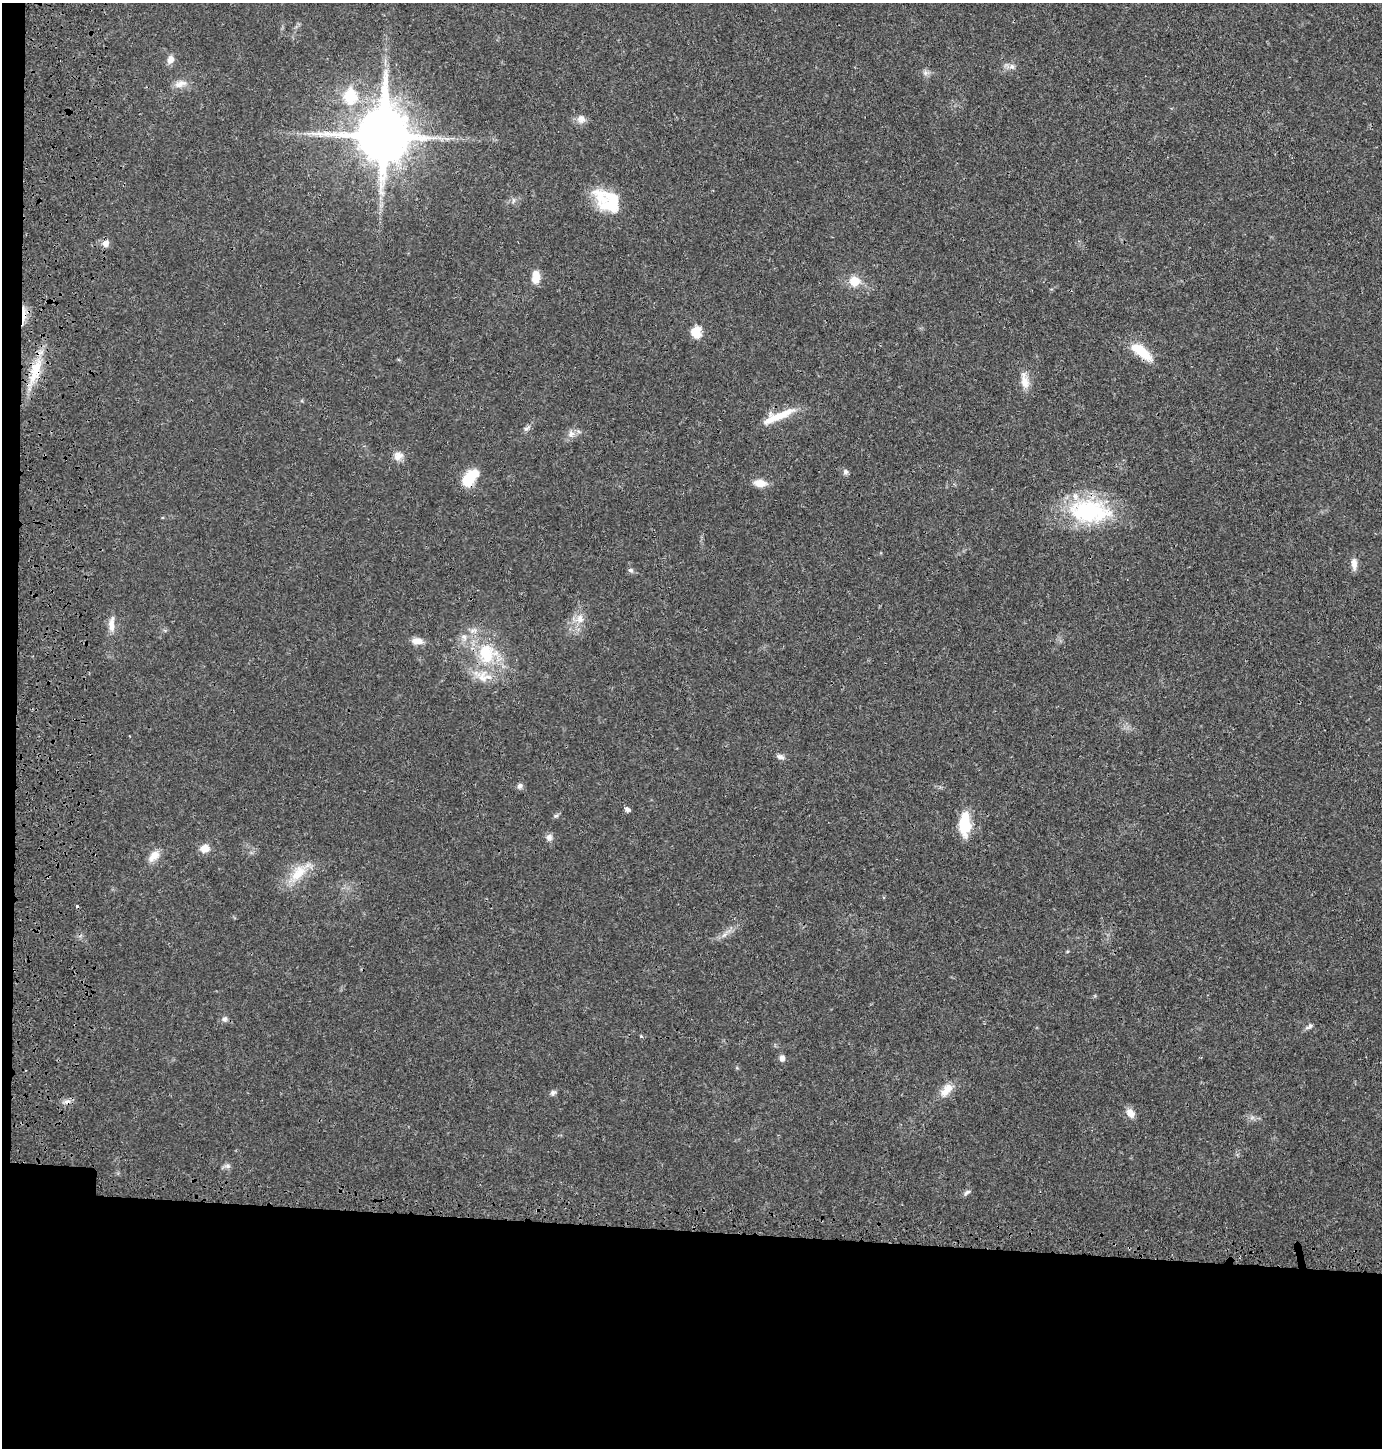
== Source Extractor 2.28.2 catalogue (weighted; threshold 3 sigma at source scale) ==
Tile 7 of 3 x 3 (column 1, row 3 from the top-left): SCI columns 189-1568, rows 75-1520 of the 4555 x 4451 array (HDU 1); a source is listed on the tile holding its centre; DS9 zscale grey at full resolution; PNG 1384 x 1450 px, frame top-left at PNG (2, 3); no overlay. Shown black and unused: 16% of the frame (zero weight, under 3 of 4 exposures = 7% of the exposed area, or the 3 px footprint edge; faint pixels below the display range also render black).
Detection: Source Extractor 2.28.2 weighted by HDU 2 'WHT'; one run over the whole footprint, this tile lists its part. Background 0.0264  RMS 0.0028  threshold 0.0127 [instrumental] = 3 sigma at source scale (4.5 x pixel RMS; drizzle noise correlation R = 1.50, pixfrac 1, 0.05/0.05 arcsec/px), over >= 5 px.
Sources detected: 57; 1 inside a brighter object's white glare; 2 cosmic-ray / hot-pixel residue — not listed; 3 inside a brighter listed object's ellipse — not listed separately; the other 51 listed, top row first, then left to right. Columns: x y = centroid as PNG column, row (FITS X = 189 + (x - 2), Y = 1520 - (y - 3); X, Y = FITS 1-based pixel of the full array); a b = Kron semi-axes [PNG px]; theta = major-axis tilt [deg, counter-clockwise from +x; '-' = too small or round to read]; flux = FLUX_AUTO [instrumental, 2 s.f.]
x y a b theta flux
170 59 9 7 74 2
1012 66 8 7 - 1.1
925 73 7 6 - 0.83
180 84 19 8 17 2.1
350 96 8 7 - 19
581 119 11 11 - 1.8
382 136 18 15 87 1600
513 200 7 4 -72 0.53
611 203 30 28 -22 11
105 244 9 8 - 1.6
536 277 15 8 87 3.2
854 281 9 8 - 5.4
23 315 21 5 -87 2.4
696 332 12 11 - 4.1
1141 351 25 10 -39 8.2
35 370 28 14 77 7.3
1025 381 20 9 -78 3.1
778 416 45 9 23 6.7
526 428 10 4 21 0.73
571 434 10 5 27 1.3
398 456 12 11 - 2.1
845 472 7 6 - 0.78
468 479 13 9 58 11
760 483 13 8 -6 3.1
1089 511 54 28 -5 28
1354 564 15 8 -84 1.7
630 570 7 6 - 0.68
580 619 12 11 - 2.5
111 624 21 7 87 2.5
464 637 8 7 - 1.2
417 641 14 8 -6 2.2
487 653 31 27 88 16
780 757 11 6 -19 0.98
520 786 7 6 - 0.87
627 809 6 5 - 1.1
556 816 6 4 3 0.47
965 824 24 12 -89 10
549 837 9 9 - 1.1
204 848 11 9 3 2.6
154 856 16 10 44 2.8
298 873 27 15 47 7
724 935 7 4 19 0.74
224 1019 8 7 - 0.88
1309 1026 12 5 35 0.81
641 1037 5 3 - 0.35
782 1058 7 7 - 1.1
946 1090 22 11 48 3.5
553 1093 8 6 29 0.69
1130 1113 10 7 -45 2.5
228 1166 7 6 - 0.83
967 1192 11 5 32 0.74
Overlapping masked pixels (flux is a lower limit): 4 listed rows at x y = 23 315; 1141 351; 35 370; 468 479